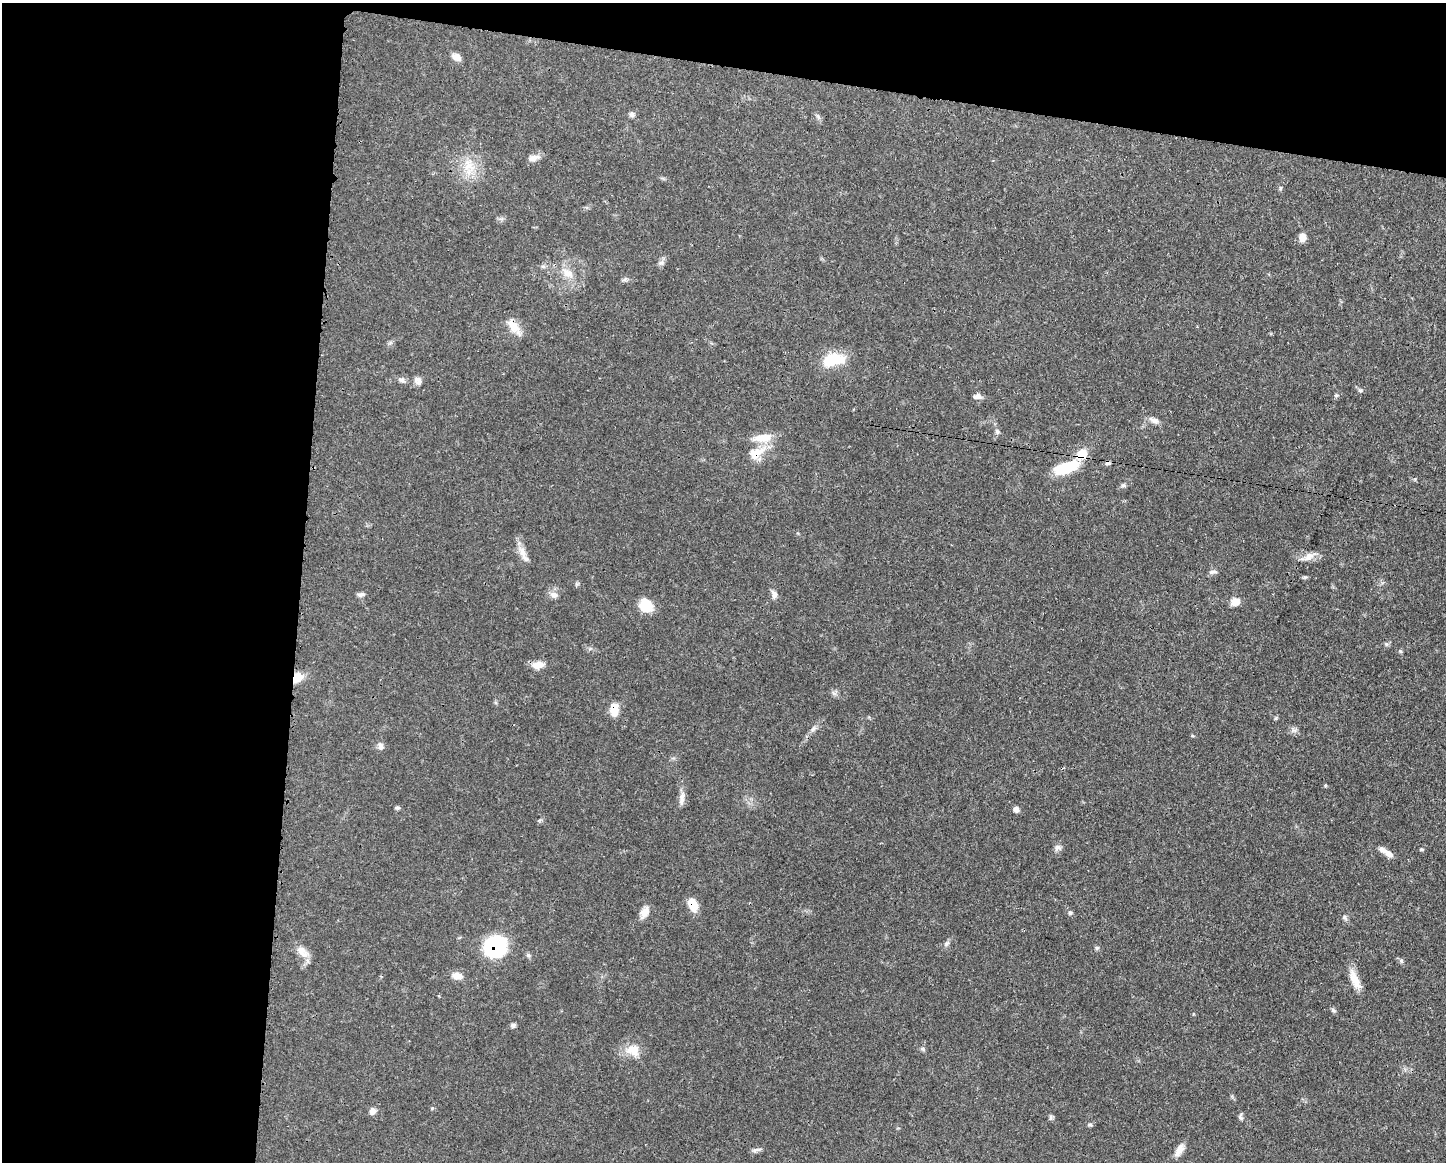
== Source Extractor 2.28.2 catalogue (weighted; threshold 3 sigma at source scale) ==
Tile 1 of 3 x 4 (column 1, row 1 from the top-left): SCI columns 118-1561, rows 3482-4641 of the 4678 x 4645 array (HDU 1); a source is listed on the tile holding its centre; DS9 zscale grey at full resolution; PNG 1448 x 1164 px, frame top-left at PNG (2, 3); no overlay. Shown black and unused: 27% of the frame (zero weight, under 3 of 4 exposures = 1% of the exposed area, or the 3 px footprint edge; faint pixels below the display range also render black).
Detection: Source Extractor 2.28.2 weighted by HDU 2 'WHT'; one run over the whole footprint, this tile lists its part. Background 0.0581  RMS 0.0033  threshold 0.015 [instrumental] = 3 sigma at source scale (4.5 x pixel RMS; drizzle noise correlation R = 1.50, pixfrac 1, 0.05/0.05 arcsec/px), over >= 5 px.
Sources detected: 67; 1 cosmic-ray / hot-pixel residue — not listed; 3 inside a brighter listed object's ellipse — not listed separately; the other 63 listed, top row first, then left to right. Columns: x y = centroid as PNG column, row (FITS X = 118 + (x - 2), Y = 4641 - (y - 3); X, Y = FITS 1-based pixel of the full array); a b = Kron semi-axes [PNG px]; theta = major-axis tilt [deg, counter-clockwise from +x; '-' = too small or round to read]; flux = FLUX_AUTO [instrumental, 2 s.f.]
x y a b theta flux
456 57 10 7 -33 2.3
632 114 8 7 - 0.97
533 158 15 8 18 2.1
469 166 20 11 13 5.8
1302 237 9 7 88 2.7
662 263 8 7 - 1
568 273 17 10 -36 4.1
514 327 23 10 -49 4.4
833 360 27 14 11 11
401 380 10 6 -15 1.1
418 381 10 8 -70 1.8
1360 390 7 5 -29 0.6
1336 395 5 5 - 0.48
977 396 10 6 -3 1.4
1154 420 16 7 -21 1.7
997 432 8 5 -74 0.78
757 453 29 14 30 6.6
1081 454 17 13 46 5.2
1063 469 24 13 13 10
1123 485 7 5 41 0.68
523 552 18 9 -66 3
1309 557 17 9 32 2.8
1213 572 13 5 10 0.95
1305 577 6 5 - 0.51
774 594 11 7 -69 1.5
360 595 10 5 6 0.95
554 595 11 8 -15 1.8
1235 602 10 9 - 3
646 605 16 13 -54 6.4
1386 644 7 4 -90 0.59
1400 651 6 5 - 0.48
538 665 17 9 9 3
297 678 13 9 38 4.9
614 709 15 9 88 4.6
813 729 9 5 52 1.1
381 746 9 7 -85 1.4
682 800 15 7 81 1.9
397 808 7 4 4 0.56
1016 809 7 6 - 1.2
1058 848 9 8 - 1.3
1422 849 7 3 0 0.39
1389 854 13 7 -31 2.2
693 905 15 9 -65 5.3
645 912 16 9 61 2.7
1070 913 5 5 - 0.56
1345 918 8 6 -47 0.79
946 943 10 5 41 0.96
495 946 20 19 - 27
302 952 20 11 -49 3.5
528 955 6 5 - 0.64
1401 961 6 5 - 0.64
457 976 15 9 -8 2.4
1354 979 25 9 -66 4.9
1333 1010 7 5 -31 0.65
513 1025 7 6 - 0.73
922 1049 7 5 -31 0.59
633 1050 20 17 -15 5.3
373 1111 8 7 - 1.7
1051 1117 8 6 -89 0.66
1240 1117 9 5 89 0.79
1090 1125 7 4 -16 0.56
756 1150 13 5 12 1
1179 1150 17 7 58 2.9
Overlapping masked pixels (flux is a lower limit): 7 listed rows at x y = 514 327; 757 453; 1081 454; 297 678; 614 709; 693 905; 495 946
Unlisted compact peaks at least as high as the median listed source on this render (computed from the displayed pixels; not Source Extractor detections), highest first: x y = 1097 948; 1276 718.